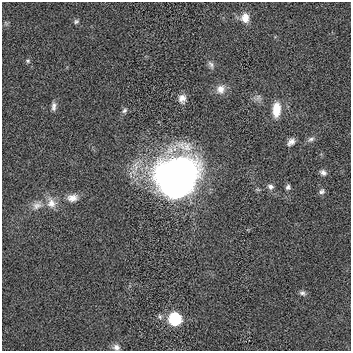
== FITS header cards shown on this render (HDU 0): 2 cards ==
NAXIS1  =                  349
NAXIS2  =                  349

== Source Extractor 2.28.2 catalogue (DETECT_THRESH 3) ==
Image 349 x 349 px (HDU 0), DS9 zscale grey, 1 PNG px = 1 image px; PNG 353 x 353 px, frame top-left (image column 1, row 349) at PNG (2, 2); no overlay
Background 0.0513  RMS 1.9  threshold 5.73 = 3 sigma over >= 5 px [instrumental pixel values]
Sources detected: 25; all 25 listed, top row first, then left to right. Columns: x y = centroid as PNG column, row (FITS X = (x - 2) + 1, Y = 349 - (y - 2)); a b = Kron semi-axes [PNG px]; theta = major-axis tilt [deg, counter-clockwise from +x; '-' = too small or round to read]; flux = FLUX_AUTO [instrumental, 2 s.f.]
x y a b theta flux
245 18 11 10 - 1400
76 21 7 5 25 250
6 23 8 3 -45 160
28 61 6 5 - 220
211 65 12 6 -63 450
221 89 13 12 - 1100
258 97 10 7 73 450
182 99 10 9 - 820
54 106 11 5 87 520
276 110 15 8 86 2600
124 111 8 6 45 320
311 139 10 6 22 420
291 142 9 6 45 630
323 173 8 6 -33 480
176 176 31 27 53 87000
270 187 8 7 - 460
288 187 6 5 - 330
322 191 8 7 - 370
72 198 14 10 7 1100
51 203 16 12 -68 1400
37 205 16 10 32 1100
302 293 9 6 -26 390
160 317 8 5 -74 300
175 319 8 7 - 14000
116 347 9 8 - 570
At the frame edge (FLAGS 8, measured only in part): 1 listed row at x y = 116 347